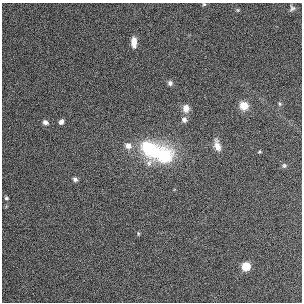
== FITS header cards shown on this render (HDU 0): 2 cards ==
NAXIS1  =                  300
NAXIS2  =                  300

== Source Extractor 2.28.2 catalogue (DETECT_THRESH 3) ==
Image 300 x 300 px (HDU 0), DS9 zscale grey, 1 PNG px = 1 image px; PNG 304 x 304 px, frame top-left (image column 1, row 300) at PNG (2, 3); no overlay
Background 0.00927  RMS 0.027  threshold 0.0821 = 3 sigma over >= 5 px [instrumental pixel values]
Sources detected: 22; all 22 listed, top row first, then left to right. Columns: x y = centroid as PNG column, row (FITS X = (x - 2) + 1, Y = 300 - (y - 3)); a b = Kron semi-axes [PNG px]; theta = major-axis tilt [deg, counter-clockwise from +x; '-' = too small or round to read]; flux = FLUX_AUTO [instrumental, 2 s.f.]
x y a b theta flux
204 4 5 4 - 2.1
292 8 8 7 - 5
238 10 5 4 - 2.2
134 42 10 5 -86 20
170 83 6 6 - 5.3
280 104 5 5 - 2.4
244 106 8 8 - 25
186 108 9 8 - 15
184 120 8 7 - 8
45 122 6 5 - 6.8
61 122 5 4 - 7
128 146 8 8 - 14
147 146 15 12 44 69
217 146 13 6 -75 16
153 151 15 9 56 55
259 152 4 3 - 1.8
164 156 28 22 27 120
284 165 6 6 - 3.2
75 179 5 5 - 4.4
6 198 3 3 - 2.6
138 234 6 3 90 2
246 266 5 5 - 88
At the frame edge (FLAGS 8, measured only in part): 1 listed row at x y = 204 4